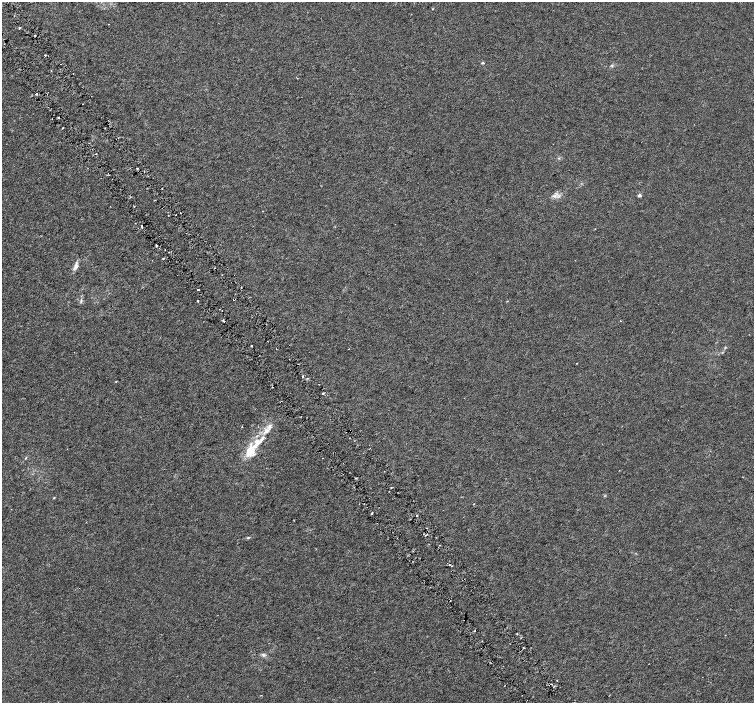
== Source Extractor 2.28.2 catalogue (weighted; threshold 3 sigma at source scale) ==
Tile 11 of 4 x 4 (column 3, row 3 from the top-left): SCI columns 3013-4515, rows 1603-3003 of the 6019 x 5941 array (HDU 1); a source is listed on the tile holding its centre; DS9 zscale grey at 2 x 2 block average (1 PNG px = mean of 2 x 2 image px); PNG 756 x 705 px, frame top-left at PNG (2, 2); no overlay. Shown black and unused: <1% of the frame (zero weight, under 3 of 6 exposures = <1% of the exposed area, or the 3 px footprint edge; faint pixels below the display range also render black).
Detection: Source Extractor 2.28.2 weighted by HDU 2 'WHT'; one run over the whole footprint, this tile lists its part. Background 7.05e-04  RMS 0.0017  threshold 0.00694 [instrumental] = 3 sigma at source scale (4.09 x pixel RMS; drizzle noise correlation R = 1.36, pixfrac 0.8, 0.0396/0.0396 arcsec/px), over >= 5 px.
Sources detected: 61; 1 too faint to see at this stretch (2 x 2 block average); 8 cosmic-ray / hot-pixel residue — not listed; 3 inside a brighter listed object's ellipse — not listed separately; the other 49 listed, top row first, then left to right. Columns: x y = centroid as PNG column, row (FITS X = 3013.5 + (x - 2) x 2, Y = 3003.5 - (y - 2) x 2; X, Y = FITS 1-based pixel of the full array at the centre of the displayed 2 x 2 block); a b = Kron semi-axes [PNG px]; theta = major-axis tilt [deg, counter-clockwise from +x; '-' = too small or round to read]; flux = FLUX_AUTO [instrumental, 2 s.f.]
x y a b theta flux
433 9 3 2 - 0.17
35 35 2 2 - 0.51
483 63 4 3 - 0.37
612 65 4 2 - 0.35
51 70 2 2 - 0.19
73 74 2 2 - 0.21
36 94 2 2 - 0.69
63 127 2 2 - 1.1
96 154 2 2 - 0.24
559 158 3 2 - 0.29
137 168 2 2 - 0.26
162 188 2 2 - 0.19
639 195 5 4 - 0.7
554 196 7 5 -6 1.3
142 226 2 2 - 0.51
156 246 2 2 - 0.5
163 258 3 2 - 0.25
76 266 10 5 71 1.8
198 289 2 2 - 2.1
234 299 2 2 - 0.33
81 301 5 3 - 0.53
223 320 3 2 - 0.37
267 324 2 2 - 0.14
252 346 2 2 - 0.76
725 347 3 3 - 0.28
349 349 2 2 - 0.11
576 363 2 2 - 0.13
303 376 2 2 - 0.9
116 381 3 2 - 0.2
272 387 2 2 - 0.18
323 393 2 2 - 0.51
242 426 2 2 - 0.23
267 431 7 7 - 2.1
250 450 17 11 82 7
26 458 4 2 - 0.29
54 498 3 2 - 0.25
364 503 2 2 - 0.14
474 504 3 2 - 0.16
372 513 2 2 - 0.47
417 516 3 2 - 0.35
427 528 2 2 - 0.24
426 535 2 2 - 0.53
248 538 6 3 22 0.44
449 565 2 2 - 0.28
517 634 2 2 - 0.25
482 641 2 2 - 0.17
523 648 2 2 - 0.22
263 655 5 4 - 0.75
553 687 2 2 - 0.22
Overlapping masked pixels (flux is a lower limit): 1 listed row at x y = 234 299
Diffuse or blended objects may show on this block-average render without a row.